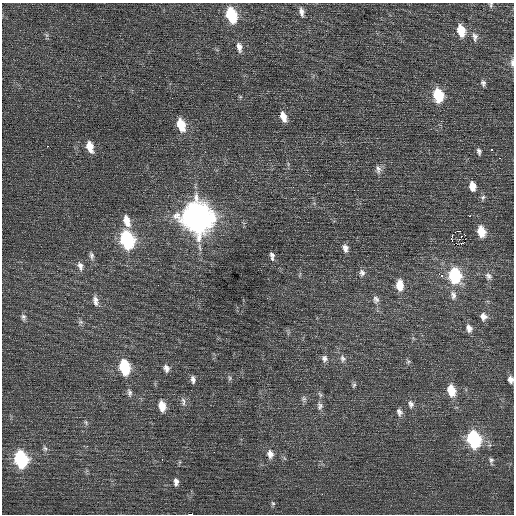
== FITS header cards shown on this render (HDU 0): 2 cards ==
NAXIS1  =                  512 / Axis length
NAXIS2  =                  512 / Axis length

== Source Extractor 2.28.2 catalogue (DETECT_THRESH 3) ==
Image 512 x 512 px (HDU 0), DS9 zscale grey, 1 PNG px = 1 image px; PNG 516 x 516 px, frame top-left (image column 1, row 512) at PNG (2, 3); no overlay
Background 0.28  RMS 0.77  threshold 2.3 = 3 sigma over >= 5 px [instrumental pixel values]
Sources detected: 76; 1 with non-positive FLUX_AUTO (blend fragments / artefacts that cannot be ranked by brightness) is not listed; the other 75 listed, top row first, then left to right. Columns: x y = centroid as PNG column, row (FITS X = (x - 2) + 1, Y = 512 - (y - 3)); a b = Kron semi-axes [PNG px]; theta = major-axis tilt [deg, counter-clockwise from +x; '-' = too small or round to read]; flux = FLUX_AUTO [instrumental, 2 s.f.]
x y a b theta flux
491 5 8 4 83 80
301 12 12 6 -78 250
231 15 12 7 -73 3100
461 30 11 7 -76 1000
475 37 13 7 -81 240
239 47 12 7 -78 300
512 63 12 5 -87 180
483 83 8 6 -79 140
438 95 11 7 -80 2400
283 117 12 6 -72 500
441 121 3 2 - 76
181 125 12 7 -74 1400
47 146 3 2 - 110
90 147 12 7 -74 700
492 150 3 3 - 78
479 151 8 5 -79 150
500 158 3 2 - 95
378 169 12 7 -82 240
472 186 10 7 -80 540
483 197 8 7 - 130
470 216 2 2 - 94
197 217 14 12 -71 69000
127 221 15 8 -74 630
458 231 3 2 - 2400
481 231 11 7 -75 1000
452 235 3 2 - 47
465 235 2 2 - 940
461 236 3 3 - 26
127 240 12 8 -74 7500
461 244 3 3 - 180
345 248 10 7 -78 260
91 256 11 6 -82 180
272 256 11 6 -83 200
80 266 13 7 -72 270
362 273 10 8 -63 210
439 274 3 2 - 77
442 276 5 5 - 100
454 276 12 9 -80 4100
488 276 11 9 -61 280
400 285 12 8 -86 740
453 295 13 8 -82 300
376 299 11 8 -64 230
95 301 14 7 -81 300
483 316 10 8 -77 300
23 317 10 6 -86 150
81 322 7 6 - 120
469 328 10 8 -72 280
324 358 9 8 - 210
343 359 10 7 -67 190
408 362 6 4 45 79
124 367 11 7 -79 3200
166 368 9 7 -68 240
230 378 6 5 - 92
193 379 9 5 -84 190
511 379 7 6 - 240
354 385 7 5 59 83
451 390 11 8 -76 1000
129 393 11 7 -79 180
304 399 9 7 -79 140
183 401 12 5 -78 180
411 404 10 8 -85 210
162 406 10 7 -80 740
320 406 11 8 82 230
399 412 10 7 -68 200
86 422 8 5 -71 94
473 439 11 8 -74 5900
45 448 8 5 -62 130
214 452 2 2 - 76
270 454 11 8 -79 350
21 459 11 8 -78 6500
162 459 3 2 - 42
491 460 10 6 -85 150
176 482 9 6 -86 210
273 503 7 5 -67 98
190 514 4 2 - 3000
At the frame edge (FLAGS 8, measured only in part): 4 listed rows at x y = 491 5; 512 63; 511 379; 190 514
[1 non-positive-flux detection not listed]